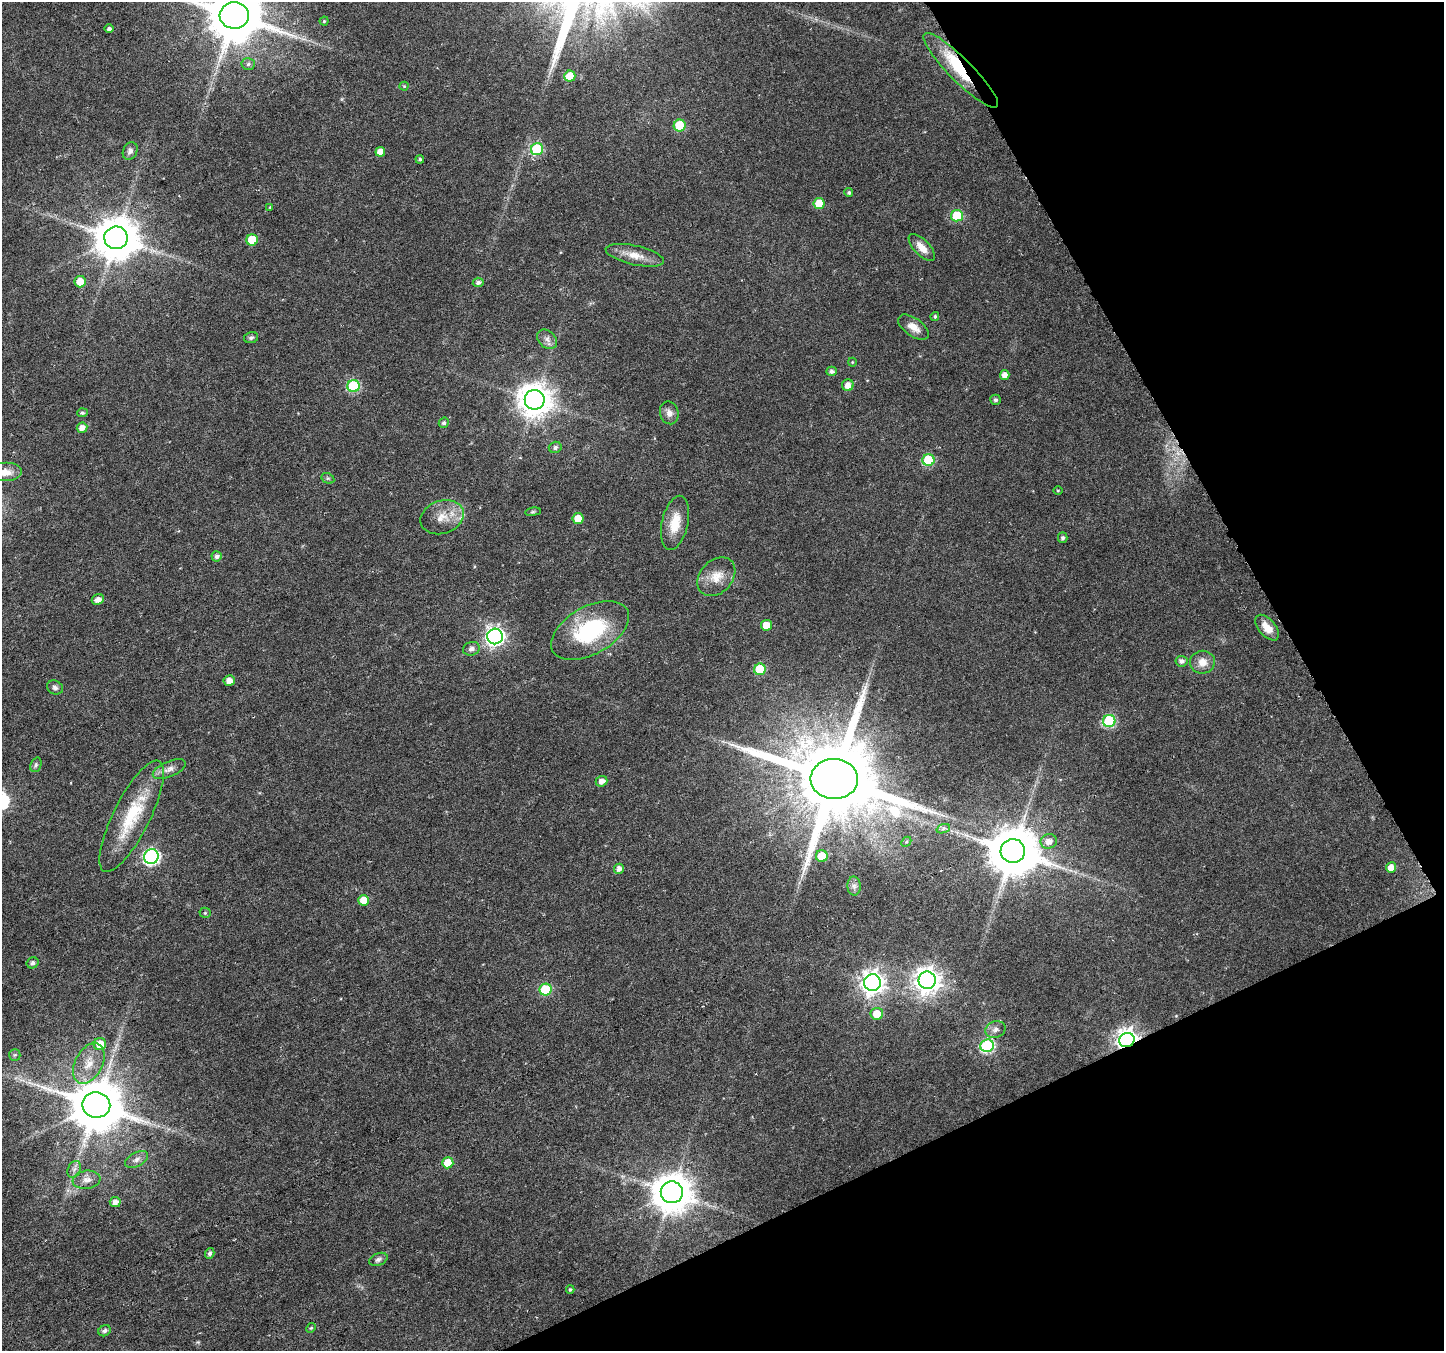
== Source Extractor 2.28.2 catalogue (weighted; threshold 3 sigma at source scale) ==
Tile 12 of 4 x 4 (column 4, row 3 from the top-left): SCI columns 4338-5779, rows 1517-2865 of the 5792 x 5669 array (HDU 1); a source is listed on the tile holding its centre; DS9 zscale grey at full resolution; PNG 1446 x 1353 px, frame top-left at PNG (2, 2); each listed source drawn as its Kron ellipse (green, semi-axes under 4 px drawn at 4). Shown black and unused: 23% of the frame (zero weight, under 5 of 9 exposures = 1% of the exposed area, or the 3 px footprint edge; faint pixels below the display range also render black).
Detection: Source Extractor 2.28.2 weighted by HDU 2 'WHT'; one run over the whole footprint, this tile lists its part. Background 0.0131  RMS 0.0021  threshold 0.0087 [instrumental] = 3 sigma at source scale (4.09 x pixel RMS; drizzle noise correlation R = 1.36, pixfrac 0.8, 0.0396/0.0396 arcsec/px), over >= 5 px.
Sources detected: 103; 2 inside a brighter object's white glare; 1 long thin detection or spike segment (spike, bleed or trail) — neither listed nor drawn; the other 100 listed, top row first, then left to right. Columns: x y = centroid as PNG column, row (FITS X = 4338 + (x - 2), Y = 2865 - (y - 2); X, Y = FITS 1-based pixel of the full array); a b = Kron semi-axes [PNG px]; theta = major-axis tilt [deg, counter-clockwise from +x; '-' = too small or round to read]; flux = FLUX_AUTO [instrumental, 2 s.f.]
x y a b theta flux
234 15 14 13 - 1300
324 21 4 4 - 0.25
109 29 4 4 - 0.51
248 64 7 6 - 0.46
961 70 51 11 -45 9.5
570 76 5 5 - 3.9
404 86 4 4 - 0.22
680 125 6 6 - 8.7
537 149 6 6 - 16
130 151 9 7 65 0.71
380 152 5 5 - 1.8
420 159 4 4 - 0.32
849 192 4 4 - 0.42
819 203 5 5 - 4.4
270 207 4 3 - 0.18
957 216 6 5 - 9.1
116 238 11 11 - 690
252 240 6 5 - 6.6
922 248 17 8 -46 1.9
635 255 30 9 -12 2.9
80 282 6 5 - 2.4
478 282 5 5 - 0.63
935 316 4 4 - 0.37
913 327 17 9 -35 1.9
251 338 7 5 12 0.43
547 339 11 8 -45 1
852 362 4 4 - 0.18
831 371 5 4 - 0.65
1005 375 5 4 - 1.4
848 385 6 5 - 1.4
353 386 6 6 - 18
535 400 10 10 - 340
995 400 5 5 - 0.47
82 413 5 4 - 0.4
669 413 11 9 -75 1.3
444 423 5 5 - 0.45
82 428 5 5 - 1.5
555 447 6 5 - 0.56
929 460 6 6 - 14
6 472 15 9 0 2.1
328 478 7 5 -29 0.34
1058 491 5 3 - 0.18
533 512 8 4 8 0.27
442 517 22 16 18 3.6
578 519 5 5 - 2.6
675 523 27 13 77 4.3
1063 538 5 5 - 0.52
217 556 5 5 - 0.72
716 577 22 16 48 3.4
98 599 6 5 - 1.1
766 625 5 5 - 2.9
1267 628 15 8 -49 2.4
590 630 43 23 29 19
495 636 8 8 - 79
471 649 8 7 - 0.74
1181 661 6 5 - 0.76
1202 662 12 11 - 2.1
760 669 6 5 - 7.9
229 680 5 5 - 1.4
55 687 8 7 - 0.59
1109 721 6 6 - 20
36 765 7 5 70 0.39
169 769 17 7 23 1.4
834 779 24 20 -1 3800
602 781 6 5 - 1.3
132 816 61 18 63 12
943 829 7 4 20 0.42
1049 841 8 7 - 1.5
906 842 6 4 44 0.3
1013 851 12 12 - 1000
822 856 6 6 - 3.8
151 857 7 7 - 46
1391 867 5 5 - 1.9
619 869 5 5 - 1.1
854 886 9 6 -89 0.73
364 900 5 5 - 2.8
205 913 5 5 - 0.27
33 963 6 5 - 0.68
927 980 9 8 - 190
872 983 8 8 - 150
546 990 6 6 - 11
877 1014 6 6 - 3.1
995 1029 10 8 15 0.94
1127 1040 8 7 - 130
100 1044 6 6 - 3
987 1046 7 6 - 27
15 1055 6 5 - 0.38
89 1063 22 13 62 3.8
96 1105 14 12 -11 1200
137 1159 12 7 29 0.95
448 1163 5 5 - 4.4
74 1169 9 6 68 0.71
87 1180 14 9 7 1.4
672 1192 11 11 - 530
115 1202 5 5 - 1.2
210 1253 5 4 - 0.58
378 1259 9 6 22 0.61
570 1289 4 4 - 0.3
311 1328 5 4 - 0.25
105 1331 6 5 - 0.6
Overlapping masked pixels (flux is a lower limit): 2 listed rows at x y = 961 70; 1127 1040
Isophote crosses this tile's border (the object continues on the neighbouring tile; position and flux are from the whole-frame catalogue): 2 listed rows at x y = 234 15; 6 472